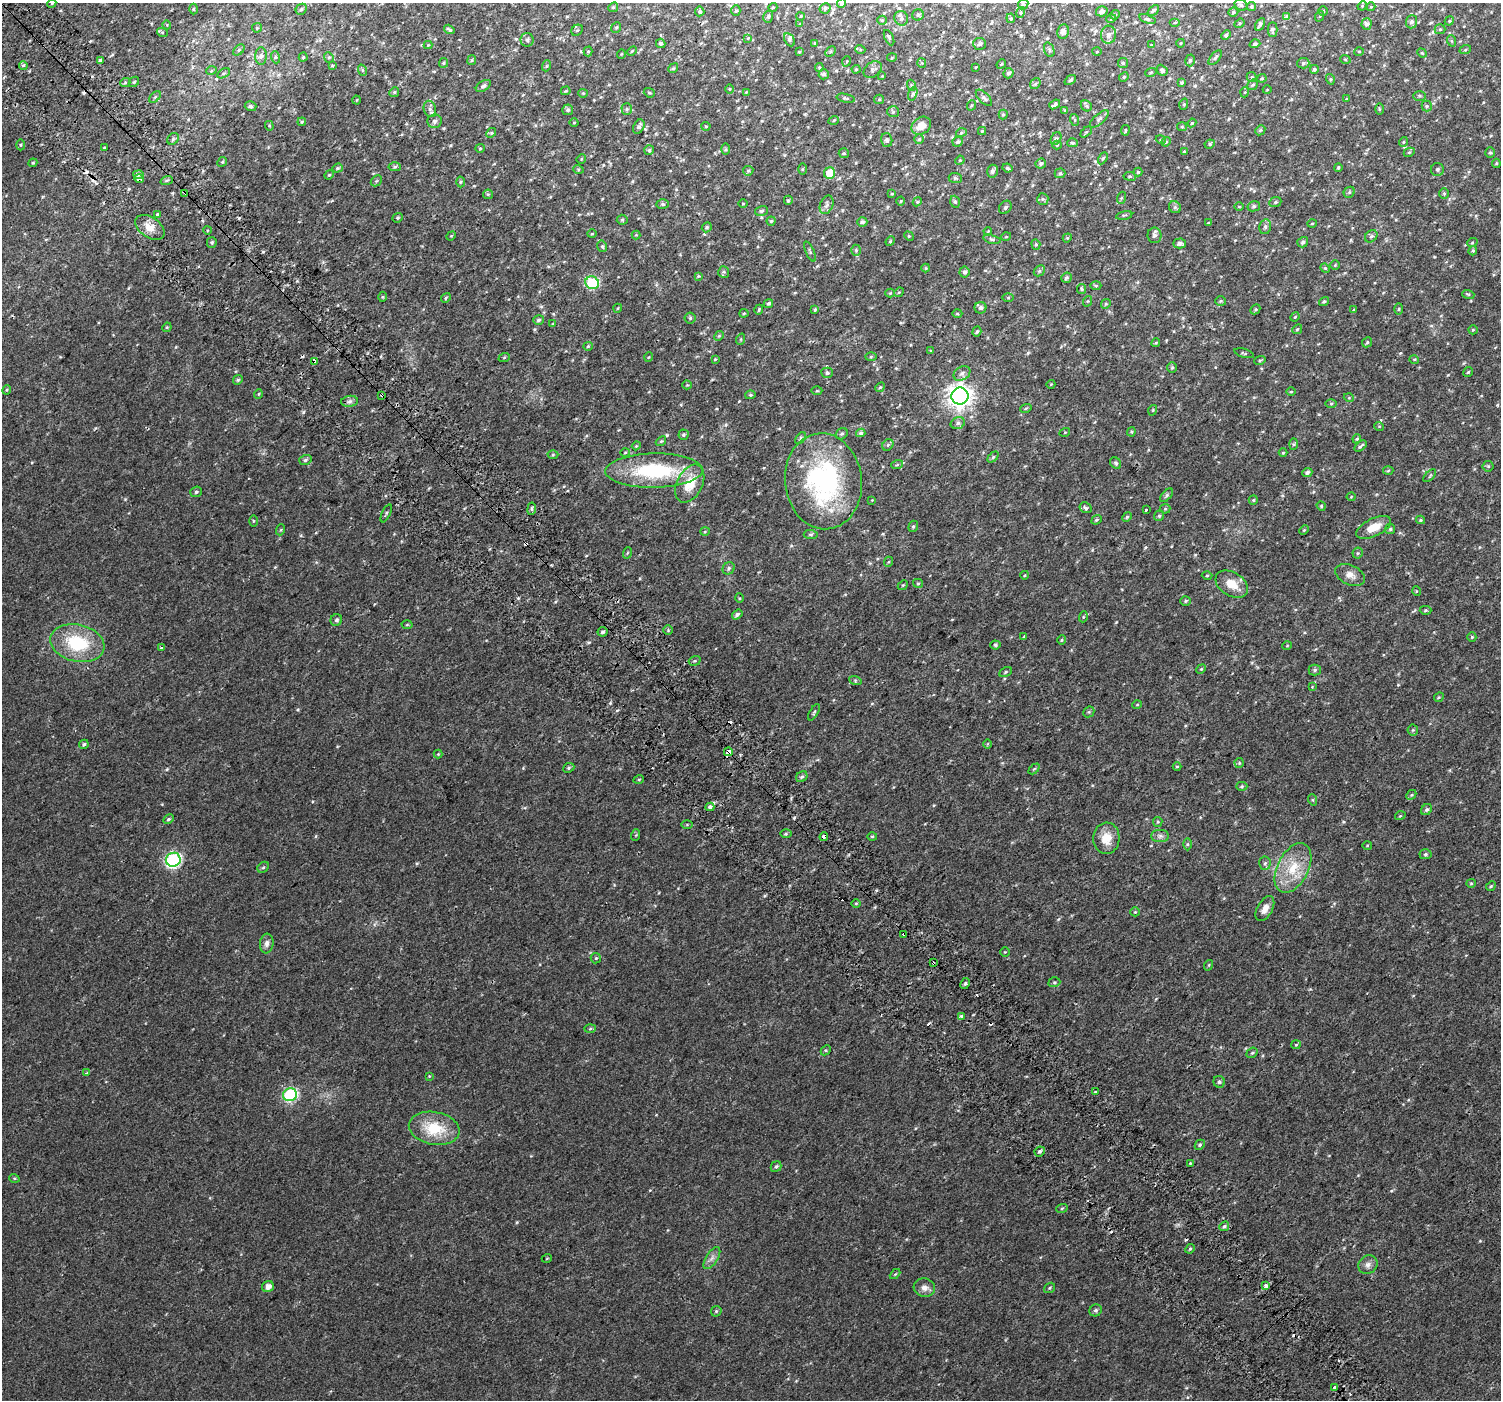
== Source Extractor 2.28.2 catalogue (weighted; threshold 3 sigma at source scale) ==
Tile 11 of 4 x 4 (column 3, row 3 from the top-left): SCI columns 3050-4548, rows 1677-3074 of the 6110 x 6080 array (HDU 1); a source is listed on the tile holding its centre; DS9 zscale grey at full resolution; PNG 1503 x 1402 px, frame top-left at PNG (2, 3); each listed source drawn as its Kron ellipse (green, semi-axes under 4 px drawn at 4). Shown black and unused: <1% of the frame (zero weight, under 2 of 3 exposures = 3% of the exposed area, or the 3 px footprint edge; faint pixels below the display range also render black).
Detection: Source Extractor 2.28.2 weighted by HDU 2 'WHT'; one run over the whole footprint, this tile lists its part. Background 0.0149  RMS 0.0057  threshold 0.0258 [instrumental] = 3 sigma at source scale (4.5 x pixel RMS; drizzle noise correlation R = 1.50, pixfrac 1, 0.0396/0.0396 arcsec/px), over >= 5 px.
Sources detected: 519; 1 inside a brighter object's white glare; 14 cosmic-ray / hot-pixel residue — neither listed nor drawn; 3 inside a brighter listed object's ellipse — not listed separately; of the other 501, all 500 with FLUX_AUTO >= 0.332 (the completeness limit of this list) listed and drawn (1 fainter detections not listed), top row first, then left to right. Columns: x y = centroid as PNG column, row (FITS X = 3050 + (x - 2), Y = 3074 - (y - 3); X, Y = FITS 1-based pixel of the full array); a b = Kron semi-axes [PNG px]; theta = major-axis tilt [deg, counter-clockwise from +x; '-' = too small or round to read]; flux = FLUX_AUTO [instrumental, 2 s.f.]
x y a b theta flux
52 3 4 3 - 0.54
842 3 5 3 - 1.1
1023 4 5 4 - 0.81
1241 5 7 5 -30 1
1362 6 5 4 - 0.51
613 7 5 4 - 0.63
773 7 4 3 - 0.42
1251 7 4 4 - 0.82
1371 7 4 4 - 0.45
825 8 6 5 - 1.1
193 9 5 3 - 0.52
301 9 6 5 - 0.79
1153 10 6 4 44 0.85
700 11 5 4 - 0.98
736 11 5 4 - 0.8
1102 11 6 5 - 1.5
1323 11 5 5 - 0.66
1021 12 5 3 - 0.64
1233 12 5 4 - 0.85
918 15 6 5 - 0.92
1115 15 5 4 - 0.61
801 16 4 3 - 0.37
1320 16 5 3 - 0.61
768 17 6 5 - 0.96
1287 17 4 3 - 11
901 18 7 6 - 1.5
1011 18 5 4 - 0.83
1111 19 5 3 - 0.44
1147 19 8 4 -18 0.97
882 20 5 4 - 0.6
1449 21 5 3 - 0.56
1175 22 5 3 - 0.6
1411 22 6 5 - 1.5
1240 23 5 4 - 0.63
800 24 4 4 - 0.42
1260 24 7 3 60 1.3
1366 24 5 5 - 1.4
167 25 4 3 - 0.41
616 27 5 4 - 0.71
257 28 5 4 - 0.65
449 29 5 3 - 0.77
1440 29 5 5 - 0.74
577 30 6 5 - 0.65
1273 30 7 5 -90 1.3
1063 31 7 6 - 1.8
162 32 5 3 - 0.62
1108 35 9 7 87 2.4
1226 35 5 4 - 1.1
748 38 4 4 - 0.52
889 38 8 3 -64 0.66
527 40 7 6 - 1.1
789 40 7 5 -61 0.97
1452 41 6 4 -70 0.55
661 43 5 4 - 1.3
815 43 4 4 - 0.69
1181 43 4 3 - 0.35
980 44 6 6 - 1.1
1255 44 5 4 - 1.1
428 45 4 4 - 0.43
1151 45 4 4 - 0.41
860 49 5 3 - 0.57
239 50 6 4 45 0.9
1049 50 8 5 -71 1.1
1465 50 6 4 19 0.62
588 51 5 4 - 0.56
632 51 5 3 - 0.53
830 51 6 4 46 0.73
1359 51 5 3 - 0.45
799 52 4 3 - 0.49
1097 52 5 3 - 0.44
1422 53 5 4 - 0.56
621 54 5 3 - 0.39
261 56 9 6 89 1.6
275 57 6 4 -71 0.73
303 57 4 4 - 0.63
329 57 5 4 - 0.79
892 58 5 3 - 0.46
1215 58 9 4 48 1.1
1345 59 5 3 - 0.51
100 60 4 4 - 1.1
472 60 5 4 - 0.66
1190 60 6 4 74 0.94
847 61 5 3 - 0.45
443 63 5 4 - 0.61
922 63 5 4 - 0.53
1123 63 5 5 - 0.76
1303 63 6 5 - 1.1
1001 64 5 4 - 0.58
23 65 4 4 - 1.1
332 66 4 3 - 0.46
546 66 5 3 - 0.58
819 67 4 4 - 0.68
976 67 4 2 - 0.33
673 68 5 4 - 0.69
856 69 4 4 - 0.48
873 69 10 7 37 1.6
1314 69 4 4 - 1
362 70 6 3 -71 0.59
1162 70 6 4 -49 1.2
211 71 5 3 - 0.54
1151 72 6 3 20 0.51
224 73 7 4 31 0.8
1008 73 5 5 - 1.2
824 74 5 5 - 1.2
882 76 4 4 - 0.37
1124 77 5 4 - 0.72
1252 77 5 4 - 0.72
1262 78 4 4 - 0.59
1330 79 5 3 - 0.6
1070 80 6 4 36 0.79
134 82 6 4 46 0.76
1182 82 3 3 - 0.74
125 83 5 3 - 0.61
1035 84 6 4 51 0.86
911 85 5 3 - 0.56
1253 85 6 4 40 0.84
483 86 8 5 33 1.2
730 89 5 3 - 0.45
1267 90 4 3 - 0.38
566 91 5 3 - 0.55
394 92 5 4 - 0.72
746 92 4 4 - 0.43
1245 92 5 3 - 0.49
583 93 4 4 - 0.56
649 93 6 4 -20 0.71
913 94 7 4 70 0.82
1419 96 6 5 - 0.8
155 97 7 4 45 0.83
846 98 9 4 -11 0.9
984 98 10 5 -45 1.2
879 99 5 4 - 0.65
1346 99 4 3 - 0.42
357 100 4 3 - 0.41
1055 104 6 3 37 1.2
1184 104 6 3 72 0.57
972 105 5 3 - 0.49
250 106 6 5 - 1.1
1086 106 6 5 - 0.79
1427 106 5 5 - 0.83
430 109 8 6 -72 1.5
627 109 5 5 - 0.92
1379 109 6 4 -89 0.54
568 110 5 5 - 1.2
1065 110 4 4 - 0.48
893 112 6 5 - 0.84
1003 115 5 4 - 0.59
1099 119 12 5 42 1.5
834 120 5 3 - 0.47
1075 120 6 4 -72 0.57
435 121 7 7 - 1.4
302 122 4 3 - 0.59
574 123 4 3 - 0.43
1192 123 4 3 - 0.54
269 126 5 4 - 0.55
706 126 4 4 - 0.56
921 126 10 8 35 5.3
639 127 7 5 63 1.5
1182 127 5 4 - 0.6
1125 130 5 3 - 0.48
1260 130 5 4 - 0.65
982 131 4 4 - 0.63
1086 132 6 4 43 0.65
491 133 5 4 - 0.8
961 133 5 3 - 0.5
173 139 6 5 - 1.1
919 139 5 5 - 0.66
1056 139 7 5 61 0.99
887 140 7 5 -75 1.1
1161 140 5 3 - 0.48
958 142 5 5 - 1.1
1166 142 5 4 - 0.67
1403 142 5 3 - 0.47
1073 143 5 4 - 0.77
1210 144 5 4 - 0.74
20 145 5 3 - 0.53
1057 145 4 4 - 0.46
104 148 3 3 - 2.2
480 148 5 4 - 0.54
726 149 6 4 90 0.65
649 150 5 4 - 1.1
1184 151 4 3 - 0.48
1409 152 6 4 28 0.64
844 153 5 5 - 0.62
1490 153 5 4 - 0.68
1103 158 6 4 60 0.82
581 159 5 4 - 0.5
960 160 5 4 - 0.52
222 162 5 4 - 0.63
33 163 4 4 - 0.58
1041 163 5 5 - 1.2
1496 163 4 4 - 0.54
395 167 6 4 -3 0.84
1338 167 4 3 - 0.56
337 168 5 4 - 0.67
1008 168 5 3 - 0.61
578 169 5 3 - 0.52
802 169 5 3 - 0.47
1437 169 6 6 - 1.2
748 171 5 4 - 0.78
992 171 6 5 - 1.5
1138 172 4 4 - 0.73
830 173 6 5 - 9.5
1060 173 5 5 - 0.81
138 174 5 4 - 1.6
329 175 5 4 - 0.56
1130 176 6 3 -8 0.62
955 178 6 5 - 0.92
139 179 4 4 - 4.1
167 180 6 4 19 0.75
376 181 6 4 44 0.74
460 182 5 3 - 0.52
1349 192 6 5 - 0.75
185 193 4 2 - 1.3
488 194 5 4 - 0.71
892 194 3 3 - 0.47
1444 194 5 4 - 0.68
1121 198 6 4 71 0.62
1043 199 6 5 - 0.9
788 200 4 4 - 0.78
901 201 4 4 - 0.52
917 202 5 3 - 0.5
955 202 6 4 -72 0.94
1275 202 6 5 - 0.78
663 204 6 5 - 1.1
743 204 5 3 - 0.46
827 205 10 6 67 1.8
1239 206 5 3 - 0.45
1254 206 6 5 - 1
1005 207 7 5 50 1
1175 207 6 5 - 0.98
761 211 6 5 - 1
157 214 3 3 - 2.3
1124 215 8 3 12 0.68
398 218 5 4 - 0.72
622 220 5 5 - 0.66
771 221 4 4 - 0.71
862 222 5 4 - 1.3
1208 223 4 2 - 0.35
1312 223 5 3 - 0.45
150 227 16 10 -34 5.3
707 227 5 4 - 0.94
1265 227 7 5 78 1.2
208 230 4 3 - 0.46
988 231 4 3 - 0.41
592 234 4 3 - 0.45
636 235 4 4 - 0.53
1154 235 8 7 - 1.6
451 236 5 4 - 0.47
909 236 5 4 - 0.51
1371 236 7 5 44 1.1
1006 237 5 3 - 0.42
1067 238 5 3 - 0.47
992 239 9 4 -15 0.94
890 241 5 4 - 0.54
212 242 5 5 - 0.86
1303 242 5 5 - 1.2
1179 243 6 5 - 1.7
1472 243 5 3 - 0.49
1036 244 5 4 - 0.65
602 246 6 4 -76 0.86
856 250 5 4 - 0.86
1473 251 4 3 - 0.69
810 252 11 4 -65 1
1335 265 4 4 - 0.55
926 268 4 4 - 0.46
1325 268 5 4 - 0.51
1039 271 6 4 43 0.91
724 272 6 5 - 0.88
964 272 5 5 - 1.2
698 276 4 3 - 0.45
1066 278 5 4 - 1
592 283 7 6 - 42
1096 285 5 3 - 0.68
1082 289 5 4 - 0.7
899 292 5 4 - 0.53
890 293 4 4 - 0.47
1468 294 6 3 -18 0.68
382 297 5 3 - 0.48
446 298 5 4 - 0.73
1008 298 5 4 - 0.57
1088 301 5 3 - 0.53
1221 301 5 5 - 0.74
1324 301 5 4 - 0.82
768 303 5 4 - 1
1106 304 5 4 - 0.64
618 308 4 3 - 0.4
980 308 6 6 - 1.3
1255 309 5 4 - 0.71
1399 309 5 3 - 0.59
759 310 5 3 - 0.53
815 310 4 4 - 0.79
1354 310 4 2 - 0.33
744 313 4 4 - 0.5
957 314 5 3 - 0.51
1295 317 5 4 - 0.52
690 318 5 5 - 0.81
539 320 5 5 - 1
553 324 4 3 - 0.5
167 327 5 4 - 0.56
1297 329 5 4 - 0.64
1473 330 5 4 - 0.6
977 331 5 4 - 0.84
719 336 5 4 - 0.65
741 339 5 3 - 0.5
1367 342 5 4 - 0.69
1156 343 4 4 - 0.52
588 346 4 4 - 0.54
931 351 4 3 - 0.49
1244 353 10 3 -16 0.71
649 357 5 3 - 0.36
871 357 6 4 2 0.6
504 358 6 3 20 0.6
715 359 4 3 - 0.51
1414 359 5 3 - 0.47
1260 360 6 3 18 0.57
315 362 4 3 - 10
1172 367 5 5 - 0.69
1468 372 5 4 - 0.66
827 373 5 5 - 1.2
962 373 9 6 32 2.1
238 380 5 4 - 0.76
1051 384 4 3 - 0.38
687 385 4 4 - 0.55
880 387 5 4 - 0.66
7 390 5 3 - 0.55
817 391 5 3 - 0.54
1291 392 5 3 - 0.45
258 394 5 3 - 0.42
382 395 3 3 - 2.4
750 395 5 4 - 0.83
960 396 8 8 - 400
1349 398 5 3 - 0.46
350 401 8 5 7 1.5
1331 404 5 3 - 0.53
1026 408 6 3 19 0.54
1153 410 5 3 - 0.44
958 423 7 5 17 1.3
1379 426 5 3 - 0.39
1065 432 5 3 - 0.42
1131 432 4 4 - 0.59
861 433 4 4 - 1
842 434 6 5 - 0.85
683 435 5 5 - 0.86
801 438 7 4 51 0.85
1357 439 5 4 - 0.65
661 441 5 4 - 0.62
1294 444 6 4 88 0.64
888 445 6 5 - 0.83
636 446 4 3 - 0.46
1360 446 7 2 39 0.82
625 452 5 3 - 0.48
1283 453 4 3 - 0.4
553 455 5 3 - 0.56
993 457 6 4 46 0.78
305 460 6 5 - 1
1116 463 6 5 - 0.91
897 465 6 3 20 0.74
1488 466 5 5 - 0.69
654 471 48 17 1 43
1388 471 5 3 - 0.52
1307 472 5 4 - 1.6
1430 476 8 3 45 0.58
823 481 48 38 -84 87
690 484 20 12 63 11
196 492 6 5 - 0.97
1167 495 8 4 49 1
1351 497 4 4 - 0.5
872 500 4 4 - 0.41
1253 500 5 4 - 0.59
1321 506 5 4 - 0.57
1086 508 6 5 - 1.2
532 509 6 3 83 0.72
1165 509 5 5 - 0.55
1146 510 3 3 - 2.6
386 513 9 3 65 0.65
1159 516 5 5 - 0.81
1127 517 5 4 - 0.69
1097 520 5 4 - 0.71
1420 520 4 4 - 0.6
253 521 5 3 - 0.55
913 526 6 4 68 0.76
1374 527 19 8 26 7.2
1390 529 5 5 - 0.82
280 530 6 3 70 0.59
1304 530 5 3 - 0.51
705 532 5 3 - 0.46
811 535 7 4 -4 0.81
627 553 6 3 71 0.54
1358 553 5 5 - 0.71
888 562 5 3 - 0.45
729 568 6 5 - 1.1
1025 575 4 3 - 0.46
1350 575 16 9 -24 3.9
1207 576 5 3 - 0.5
918 583 5 4 - 0.63
1232 584 18 11 -33 8.1
903 585 5 4 - 0.6
1416 591 5 3 - 0.42
739 598 5 3 - 0.45
1186 601 5 5 - 0.78
1425 610 6 4 1 0.7
737 614 6 4 35 1.4
1083 617 5 3 - 0.54
336 620 6 5 - 1.1
407 625 5 3 - 0.53
668 630 5 4 - 0.55
603 632 5 4 - 1.2
1024 637 4 4 - 0.49
1472 637 5 4 - 0.64
1062 640 5 4 - 0.65
77 643 27 18 -13 28
995 645 5 4 - 0.81
1287 646 5 3 - 0.41
161 648 4 3 - 0.99
695 661 6 4 19 0.76
1201 669 5 4 - 0.59
1315 670 6 5 - 0.94
1006 672 6 4 29 0.76
855 680 6 4 -19 0.73
1312 687 4 4 - 0.39
1439 697 5 4 - 0.61
1137 705 5 3 - 0.44
814 712 9 3 58 0.77
1089 712 6 5 - 0.74
1413 730 5 5 - 0.82
84 744 5 4 - 1
988 744 4 3 - 0.56
728 752 4 4 - 7.8
438 754 4 4 - 0.47
1239 763 5 5 - 0.71
1177 766 4 3 - 0.48
569 768 6 4 23 0.77
1034 769 6 4 44 0.68
802 777 6 5 - 0.97
639 779 5 3 - 0.54
1242 786 5 4 - 0.76
1411 795 5 4 - 0.78
1313 800 6 4 -72 0.55
710 807 4 3 - 8.2
1427 810 6 5 - 1.1
1400 816 5 3 - 0.44
168 819 6 4 28 0.79
1158 822 5 4 - 0.63
687 825 6 4 1 0.63
786 834 5 4 - 0.65
636 835 6 3 71 0.52
872 836 5 3 - 0.57
1160 836 9 6 0 1.8
824 837 4 3 - 9.8
1106 838 15 13 87 8.1
1187 844 6 4 89 0.72
1367 845 5 3 - 0.44
1425 854 6 5 - 0.86
173 860 7 7 - 97
1265 863 7 5 85 1.2
263 867 6 5 - 0.86
1293 868 27 15 63 15
1471 883 4 4 - 0.51
1491 886 5 4 - 0.65
856 903 4 3 - 0.47
1265 909 14 7 61 3.8
1135 912 5 4 - 0.59
904 934 3 3 - 4.5
267 943 10 7 83 2
1005 952 5 4 - 0.55
596 958 5 5 - 0.68
933 963 3 3 - 2.1
1209 965 5 3 - 0.46
1054 982 6 4 19 0.77
965 984 6 4 61 1.1
962 1016 4 3 - 4
590 1029 6 4 2 0.68
1296 1045 5 4 - 0.61
826 1050 6 4 43 0.75
1252 1053 6 5 - 0.75
87 1072 4 4 - 0.63
429 1076 4 4 - 0.43
1219 1082 6 5 - 0.9
1095 1091 3 2 - 0.62
290 1095 7 6 - 68
434 1128 25 16 -10 18
1200 1145 5 4 - 0.83
1040 1151 5 4 - 1.1
1190 1163 4 4 - 0.47
776 1167 5 5 - 1
14 1178 5 3 - 0.53
1062 1208 6 3 20 0.63
1224 1226 5 4 - 1.1
1190 1249 5 4 - 0.64
547 1258 5 3 - 0.44
712 1258 12 6 57 2.3
1368 1265 10 9 - 2.4
895 1274 6 3 44 0.53
1266 1286 4 3 - 7.6
268 1287 6 5 - 3.3
924 1288 11 9 -15 3.2
1050 1288 6 4 37 0.62
1096 1310 6 5 - 1.2
716 1311 6 5 - 0.73
1335 1387 3 3 - 3.7
Overlapping masked pixels (flux is a lower limit): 8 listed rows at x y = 139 179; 185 193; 315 362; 382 395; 728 752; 824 837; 904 934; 933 963
Isophote crosses this tile's border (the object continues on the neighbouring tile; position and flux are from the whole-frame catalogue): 2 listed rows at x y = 52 3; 842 3
Unlisted compact peaks at least as high as the median listed source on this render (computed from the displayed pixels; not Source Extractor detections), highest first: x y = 517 1222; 1116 622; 125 499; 417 863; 1480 1241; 298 710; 589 642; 167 769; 1391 1191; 1028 353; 617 710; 765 896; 555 602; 304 412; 1448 375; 316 836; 1343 822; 95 428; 1398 685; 1058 919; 523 768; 640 578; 1400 353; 973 1015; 758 493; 650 1190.